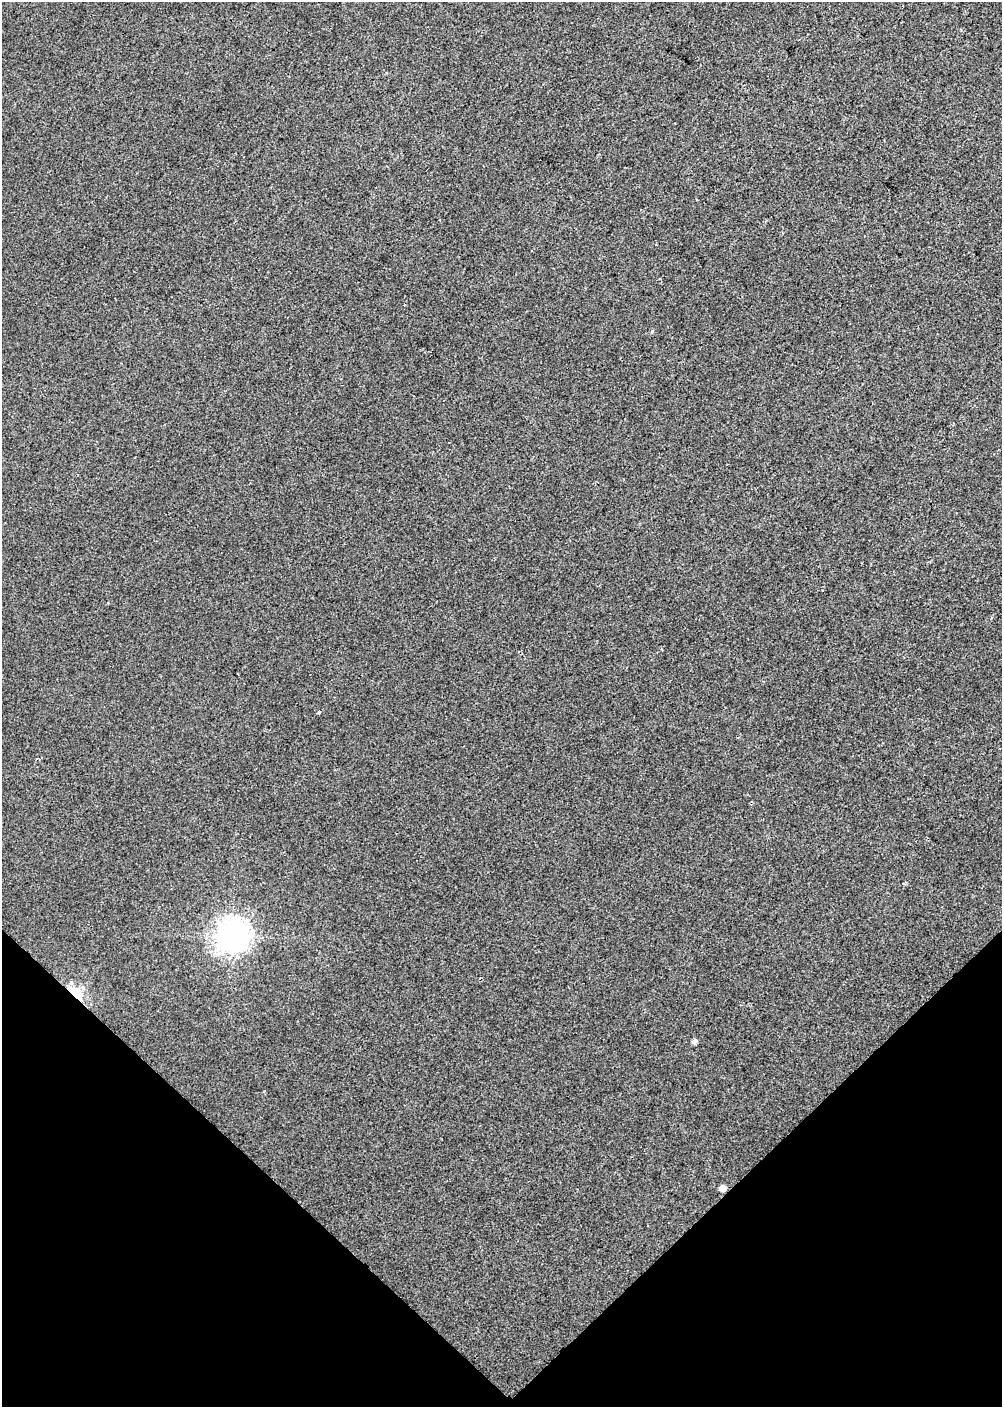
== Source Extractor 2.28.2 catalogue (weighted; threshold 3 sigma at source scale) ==
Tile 5 of 3 x 2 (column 2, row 2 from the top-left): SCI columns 1002-2001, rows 86-1490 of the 3002 x 2999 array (HDU 1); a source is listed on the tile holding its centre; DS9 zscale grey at full resolution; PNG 1004 x 1409 px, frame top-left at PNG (2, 2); no overlay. Shown black and unused: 17% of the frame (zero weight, under 2 of 3 exposures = <1% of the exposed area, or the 3 px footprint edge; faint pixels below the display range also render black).
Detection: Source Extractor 2.28.2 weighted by HDU 2 'WHT'; one run over the whole footprint, this tile lists its part. Background 0.0138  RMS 0.0078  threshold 0.0351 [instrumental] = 3 sigma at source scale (4.5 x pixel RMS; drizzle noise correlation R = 1.50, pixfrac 1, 0.0396/0.0396 arcsec/px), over >= 5 px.
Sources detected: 7; all 7 listed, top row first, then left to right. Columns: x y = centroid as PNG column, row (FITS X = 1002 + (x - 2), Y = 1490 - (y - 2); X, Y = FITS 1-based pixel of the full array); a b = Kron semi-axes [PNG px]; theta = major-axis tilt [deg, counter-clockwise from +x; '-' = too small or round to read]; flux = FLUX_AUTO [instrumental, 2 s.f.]
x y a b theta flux
652 331 5 4 - 0.91
319 712 4 4 - 0.85
37 759 4 2 - 0.85
233 937 11 10 - 880
76 993 18 10 -42 27
694 1042 5 5 - 2.9
722 1188 6 5 - 4.5
Overlapping masked pixels (flux is a lower limit): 1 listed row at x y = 76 993